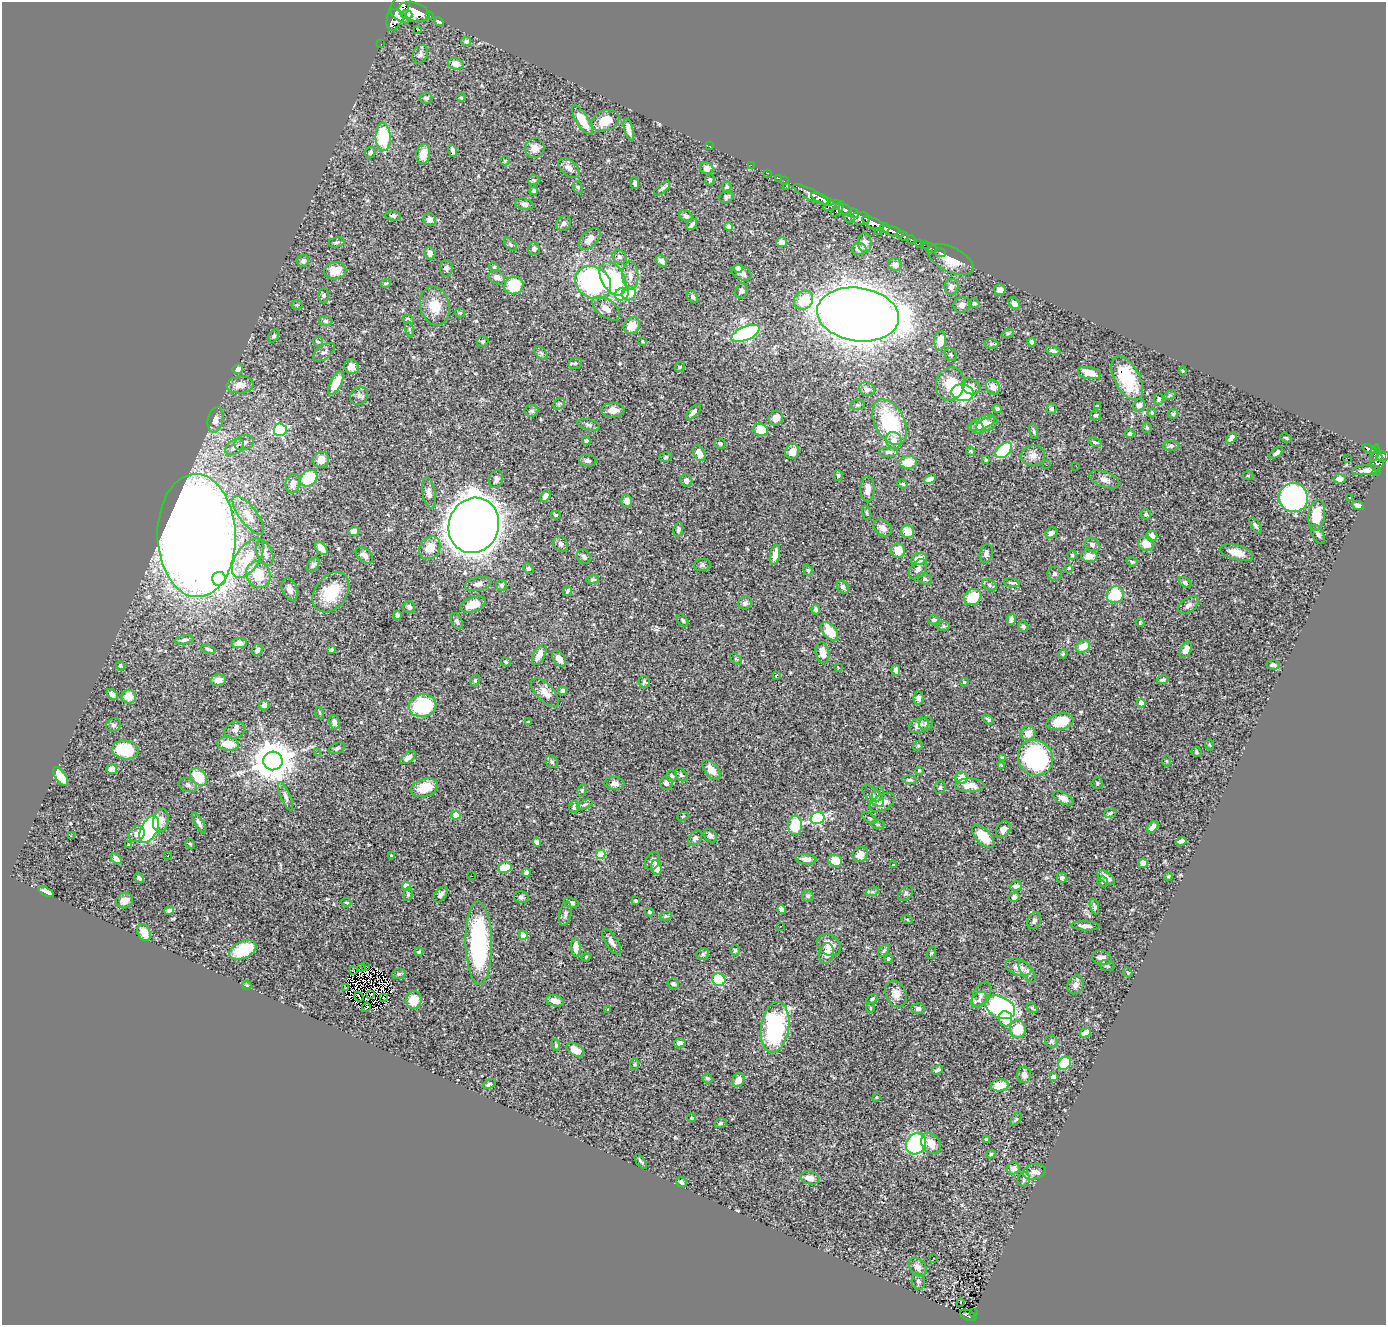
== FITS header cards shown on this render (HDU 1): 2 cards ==
NAXIS1  =                 1384
NAXIS2  =                 1323

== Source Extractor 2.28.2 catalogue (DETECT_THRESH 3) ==
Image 1384 x 1323 px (HDU 1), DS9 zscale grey, 1 PNG px = 1 image px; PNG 1388 x 1327 px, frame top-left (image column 1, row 1323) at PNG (2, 2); each listed source drawn as its Kron ellipse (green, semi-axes under 4 px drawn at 4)
Background 0.851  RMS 0.019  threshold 0.0556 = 3 sigma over >= 5 px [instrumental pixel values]
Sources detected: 537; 5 with non-positive FLUX_AUTO (blend fragments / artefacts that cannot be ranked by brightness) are neither listed nor drawn; of the other 532, the 500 brightest by FLUX_AUTO listed and drawn (32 fainter detections omitted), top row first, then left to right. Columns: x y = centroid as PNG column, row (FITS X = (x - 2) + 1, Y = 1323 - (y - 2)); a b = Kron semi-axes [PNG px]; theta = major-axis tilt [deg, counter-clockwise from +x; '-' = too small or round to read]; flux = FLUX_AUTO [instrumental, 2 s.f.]
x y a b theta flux
399 9 23 9 67 4100
414 12 16 9 -17 4100
407 14 6 4 -5 880
400 16 11 4 -34 1300
430 16 3 2 - 95
439 22 5 3 - 2
417 30 2 2 - 1.8
466 41 5 4 - 2.5
381 44 2 2 - 8.8
420 54 9 7 64 5.1
456 64 8 5 -17 12
461 97 5 3 - 1.2
426 98 6 5 - 3.2
582 120 17 6 -58 23
605 121 14 10 22 23
629 129 11 4 -76 6.9
383 137 14 7 -88 65
710 146 3 2 - 66
535 148 10 9 - 11
453 151 6 3 -72 3.8
370 152 6 5 - 2.7
423 154 10 7 82 17
505 161 5 4 - 1.5
751 165 2 2 - 11
569 168 12 7 -43 7.1
707 168 7 6 - 6.7
767 173 3 2 - 25
778 178 3 2 - 22
534 180 6 5 - 1.8
710 180 6 4 86 2.5
784 181 2 2 - 14
635 183 6 3 -84 3
786 186 3 2 - 70
578 187 6 4 -67 1.7
727 187 5 4 - 3.2
662 188 10 4 39 3.4
534 191 4 3 - 2.9
811 194 19 5 -27 1600
726 197 7 6 - 3.1
822 199 12 4 -23 1200
524 204 9 5 -14 3.8
832 206 9 5 19 330
837 209 9 3 53 530
845 210 7 5 -31 650
854 213 6 3 -35 370
393 216 8 5 -5 3.4
686 216 7 5 -33 3.8
849 218 6 3 -27 190
861 218 9 6 -7 1100
430 220 6 6 - 6.3
563 223 8 6 42 4.4
873 223 12 5 -27 2200
692 224 6 3 49 3.6
729 227 4 4 - 18
885 228 5 3 - 410
878 231 3 3 - 130
893 231 11 4 -19 1300
903 236 6 3 -31 340
590 239 13 7 47 10
911 240 4 3 - 150
336 242 8 5 10 2.5
781 242 5 5 - 7.7
865 243 10 6 -87 5.7
919 243 3 3 - 49
510 244 8 4 -46 2.3
924 245 2 2 - 9.7
930 248 7 3 -23 33
534 249 6 5 - 4.3
859 249 7 6 - 7.2
940 252 5 3 - 26
430 253 6 5 - 6
619 257 7 6 - 3.8
951 259 24 12 -27 24
303 261 6 6 - 3
661 261 6 5 - 4.8
895 265 7 6 - 6.6
494 267 5 4 - 1.4
446 268 8 6 -88 3.6
738 268 5 4 - 5.2
335 271 11 8 9 17
741 273 11 6 -26 6.5
630 276 14 8 -89 10
497 277 8 6 -27 7.1
613 279 18 11 -61 140
386 283 5 3 - 1.8
593 283 18 15 -29 220
514 285 10 8 25 54
951 287 8 7 - 7.1
1000 290 5 5 - 6.3
741 291 8 6 76 3.3
629 293 7 6 - 27
622 294 7 6 - 51
324 296 7 5 89 2.2
693 297 7 5 -57 3.1
804 300 10 9 - 30
974 303 5 4 - 2
1014 303 7 5 -50 6.3
297 305 5 5 - 1.7
962 305 8 8 - 6.2
435 306 19 14 -76 24
606 308 16 9 -37 11
460 313 5 4 - 1.5
858 314 41 26 -8 3200
408 319 6 4 -24 2.9
326 321 7 5 -1 2.5
632 326 9 7 52 20
409 330 8 4 -76 1.7
745 333 15 7 23 210
1008 333 6 4 18 1.8
274 336 7 5 54 2.5
483 341 6 5 - 2.3
643 341 3 3 - 1.5
940 341 10 6 84 17
318 342 5 4 - 1.5
1032 342 4 4 - 3.9
991 344 7 5 -6 2.4
1053 351 7 4 -18 3.2
324 352 12 6 37 5.1
541 353 8 5 -45 3.2
951 355 7 5 -56 2
575 363 7 5 12 2.6
352 367 7 7 - 9.3
680 367 6 4 46 1.5
238 369 5 4 - 4.9
1183 371 4 4 - 1.3
1090 373 12 6 -11 14
1127 378 24 12 -62 65
336 383 13 5 62 22
950 384 17 14 76 31
240 385 13 8 4 12
971 386 10 7 -25 7.3
993 387 8 6 -57 10
867 389 8 6 -18 6.7
963 393 11 8 -10 150
1170 395 6 4 30 1.6
359 396 9 8 - 4.3
1159 399 6 4 -86 2.2
559 404 6 5 - 2.3
857 405 7 5 12 2.3
1139 405 6 5 - 4.6
1097 406 4 3 - 2
997 409 5 4 - 2.9
1052 409 5 5 - 2.8
613 410 11 7 2 11
531 411 7 5 6 2.7
693 412 9 4 46 4.8
1152 413 4 4 - 1.5
1173 414 5 4 - 1.8
1095 415 5 5 - 2.3
776 418 7 7 - 8.2
215 420 13 7 79 10
890 422 24 14 -62 93
981 423 14 6 21 14
987 424 11 6 21 8.8
589 425 11 5 -14 3.3
978 428 7 5 -32 5.8
1147 428 5 4 - 1.8
280 430 6 6 - 150
761 430 7 6 - 35
1034 431 8 4 -77 2.1
1130 434 4 4 - 2.7
1231 438 6 4 50 5.7
1286 438 6 3 -25 1.6
894 440 8 7 - 10
586 441 4 4 - 3.2
1095 442 7 4 -22 2.4
244 443 10 7 19 6
720 443 5 5 - 2.8
1171 446 8 5 0 2.7
234 447 10 7 36 6.9
1369 449 7 3 -20 220
1004 450 9 6 42 85
792 451 8 7 - 9.9
971 451 4 3 - 1.2
888 452 10 5 0 4
699 453 8 5 -63 14
1276 453 8 4 37 3.6
1375 453 9 4 77 300
1033 456 12 10 8 8.5
1383 456 6 5 - 430
666 457 6 5 - 2.1
1348 458 4 2 - 1700
321 460 8 8 - 12
587 460 9 6 -10 4.5
986 460 4 3 - 1.8
908 462 8 6 -1 26
1377 462 9 7 -89 720
1046 465 3 2 - 2.5
1076 466 3 2 - 1.2
1366 470 14 5 6 6.6
1377 472 3 3 - 31
838 475 5 4 - 1.6
1248 476 5 3 - 1.3
309 478 9 7 39 61
496 479 9 7 75 6.3
930 479 6 4 26 5.7
1105 479 16 7 -20 7
1340 479 6 5 - 7.9
686 481 6 6 - 7
293 484 9 7 81 9.7
903 484 5 4 - 1.7
867 489 13 7 88 8
429 493 15 6 -80 6.5
546 496 6 4 55 5.9
1293 498 14 14 - 390
1349 498 3 2 - 1.8
627 501 6 5 - 6.4
1358 506 6 4 -25 5.2
867 513 7 3 -71 1.7
1146 514 5 5 - 2.5
248 515 23 8 -53 20
556 515 5 4 - 2
1317 515 15 8 82 33
474 525 28 25 69 4200
1256 525 9 4 -59 2.7
883 528 10 7 -38 7.8
678 530 7 4 77 3.4
354 531 5 4 - 8.2
908 532 6 6 - 20
1051 533 6 5 - 4.7
1318 534 10 5 -63 5
197 536 61 39 -89 2900
1152 536 6 5 - 11
561 544 8 7 - 4.3
1146 544 8 7 - 16
1092 545 7 6 - 3.5
321 548 8 5 -47 8.7
430 548 12 10 52 17
898 551 7 7 - 20
265 553 13 7 -68 7.1
986 553 9 6 78 4.1
1236 553 17 7 -15 18
364 555 10 6 -40 7.5
775 555 10 5 78 9
1072 555 4 4 - 1.6
1089 556 8 6 -4 12
584 557 8 6 -48 3.7
248 558 22 11 56 37
919 559 8 6 21 15
1132 562 6 4 -20 1.7
313 565 8 5 53 3.3
702 565 8 6 7 2.9
528 568 5 4 - 2.1
1069 568 4 4 - 1.3
918 569 11 7 51 4.9
808 570 6 4 -68 1.8
1054 574 7 7 - 3.1
258 575 13 12 - 37
219 579 7 7 - 250
593 579 6 4 17 1.8
925 579 7 5 -30 2.8
1185 582 7 4 -35 2.8
1012 583 8 3 -7 2.2
478 584 13 6 13 6.3
502 585 5 5 - 2.5
989 585 7 5 -29 2.8
843 587 7 5 -52 3.9
290 589 11 7 -66 6.9
567 591 5 3 - 2
331 592 22 16 53 47
1115 595 9 8 - 48
973 597 9 7 38 38
745 603 7 6 - 3.9
473 605 13 7 20 19
1188 605 11 7 37 5.9
409 607 6 6 - 3.5
816 609 5 4 - 3.6
397 615 4 3 - 3.7
1011 619 6 4 77 5
683 620 7 5 -52 2.2
934 620 6 4 0 2.7
457 621 9 5 -68 3.2
1140 622 4 3 - 1.5
944 626 6 5 - 1.9
1023 626 5 5 - 2.5
830 631 11 6 -50 35
184 640 10 4 9 3
239 643 8 5 6 6.7
1083 646 7 5 27 22
208 649 8 4 -14 2.8
257 650 6 5 - 3.6
331 650 4 3 - 2.5
1186 650 9 5 62 9.3
822 652 11 6 -78 12
1063 654 5 4 - 1.4
539 655 11 6 63 13
559 659 9 5 -52 7.8
736 659 7 4 -44 1.7
506 662 5 3 - 1.6
1273 665 7 4 -3 3.8
120 666 5 4 - 1.7
838 667 3 3 - 2.5
896 670 5 4 - 3.9
776 675 4 3 - 2.2
218 680 8 5 8 8.2
475 680 6 4 70 1.6
1163 680 5 4 - 2.6
644 682 6 5 - 2.6
964 682 4 3 - 1.7
562 691 4 4 - 4.4
545 692 18 8 -45 12
112 694 7 4 -40 6.8
129 696 7 7 - 14
918 698 7 5 -86 4.6
1141 703 4 4 - 18
264 705 5 5 - 3.8
423 706 14 11 10 84
320 713 6 4 -71 1.4
988 719 6 3 -38 2
334 722 7 5 -81 5.2
528 722 4 4 - 1.2
1060 722 14 8 14 40
926 724 7 6 - 3.2
113 725 8 6 31 3.6
919 725 10 7 24 9.3
235 730 10 8 24 5.1
1028 733 7 7 - 12
228 744 11 6 -8 21
1210 745 6 3 -70 1.4
918 746 5 4 - 1.4
337 748 8 5 24 2.6
125 750 13 9 -10 57
1196 752 5 5 - 1.8
318 753 4 3 - 1.3
408 757 9 5 36 6.8
1002 757 4 3 - 1.3
1035 758 18 17 - 170
273 761 9 9 - 4000
1167 761 6 4 -89 1.3
552 762 6 6 - 2.8
1001 765 4 3 - 1.8
112 769 5 5 - 12
711 770 11 6 -50 14
919 770 4 3 - 1.5
681 775 7 5 -46 2.6
672 776 5 5 - 2.6
61 777 10 5 -55 28
198 777 10 7 -47 31
962 778 6 6 - 14
909 780 7 4 -4 2.5
614 783 10 6 -7 6
666 783 7 6 - 3.9
1097 783 6 5 - 2
188 785 9 6 -24 3.8
970 785 15 7 0 12
940 787 6 5 - 2.5
424 788 14 9 16 28
582 790 6 4 80 1.7
878 794 8 5 58 2.7
285 796 15 5 -67 4.5
873 796 14 7 -45 4.8
1063 798 11 5 -27 7.6
882 803 14 7 25 12
585 805 8 4 22 2.7
574 807 6 5 - 4
1110 813 6 4 17 2.3
456 815 4 4 - 25
683 816 6 3 19 1.2
817 818 7 6 - 180
869 818 8 3 -33 1.9
161 820 12 7 77 9.2
199 823 12 4 -60 4.2
878 824 7 3 -9 1.8
795 825 10 7 86 41
1153 827 7 4 48 8.2
149 829 15 8 63 250
1003 829 9 6 58 6.7
137 834 9 7 47 7.6
71 836 3 2 - 16
710 836 8 5 -44 5.4
983 836 14 7 -45 28
695 838 8 5 50 3.5
1181 841 5 4 - 3.7
537 842 4 4 - 3.7
190 844 5 4 - 1.6
128 845 3 3 - 1.4
601 854 5 4 - 48
860 855 8 7 - 11
168 856 3 2 - 3.3
391 856 4 3 - 1.5
116 859 6 4 -43 6.9
806 859 10 5 -8 6.3
653 861 9 7 60 5.5
835 861 7 6 - 26
1143 863 5 5 - 8.3
894 865 4 3 - 2.3
505 868 7 5 12 28
656 868 7 5 -76 13
526 873 4 4 - 3.9
472 876 2 2 - 3.8
1168 876 4 3 - 1.4
139 878 5 4 - 3
1062 878 5 5 - 2.5
1106 878 10 5 -37 8.5
1103 882 5 5 - 1.9
406 886 4 4 - 30
1016 886 6 4 13 4.4
46 892 8 4 -24 12
872 892 6 4 17 2.7
906 893 9 5 45 2.7
408 894 7 4 82 1.8
441 895 9 5 54 4.6
808 896 6 5 - 2.9
521 897 7 6 - 3
1014 897 5 4 - 4.4
124 901 9 7 26 8.5
636 901 4 3 - 1.7
346 902 5 3 - 1.3
571 903 7 5 -18 3.7
1094 907 8 4 -73 2.5
781 909 5 4 - 3.4
169 910 5 4 - 2.9
649 912 4 3 - 1.4
565 914 12 6 79 4.5
666 916 6 4 9 1.9
907 919 6 3 -19 1.4
1034 921 9 6 67 2.8
780 926 3 2 - 2
1085 926 14 4 -3 6.2
144 932 9 6 -66 14
523 935 4 4 - 26
611 942 14 6 -56 6.7
479 943 41 13 -89 180
829 945 13 10 -36 13
576 947 9 4 -87 11
243 950 14 8 24 51
735 950 5 5 - 2.1
884 951 7 4 47 2.4
419 952 4 4 - 2.4
931 953 6 4 71 1.5
703 954 6 5 - 2.8
827 954 10 7 79 12
586 957 4 3 - 1.3
888 958 4 4 - 2.5
1102 958 10 7 -9 5.4
1107 966 7 5 -15 2.3
365 967 2 2 - 1.5
1019 967 13 8 -18 11
361 968 3 2 - 2.7
354 971 3 2 - 2.2
1027 972 12 6 -54 4.6
1128 972 5 4 - 1.4
399 974 7 5 14 2.4
719 980 7 6 - 75
673 984 6 5 - 3.5
247 985 4 4 - 1.3
1076 985 10 7 63 6.1
346 988 2 2 - 1.5
371 994 3 2 - 1.9
896 994 14 10 -66 10
981 994 13 7 59 7.5
359 997 5 2 - 2.5
383 998 3 2 - 2.6
872 999 6 3 35 1.5
414 1000 9 8 - 24
979 1000 9 6 46 4.7
555 1001 9 5 -16 9.6
366 1007 5 2 - 2.3
1000 1007 15 10 -26 250
871 1008 5 3 - 1.3
918 1008 7 5 -2 3.8
1032 1008 5 4 - 1.7
608 1009 3 2 - 1.4
1005 1019 7 6 - 19
775 1027 25 14 81 170
1018 1029 8 8 - 32
1085 1033 6 4 22 10
1051 1042 6 6 - 2.5
680 1043 6 4 16 6.7
556 1045 6 4 -83 2.3
575 1050 9 6 -32 14
1064 1063 7 6 - 54
635 1064 6 4 88 1.3
937 1070 6 3 29 2.3
1024 1075 8 6 -87 6
1053 1077 4 4 - 7.9
707 1078 5 4 - 2.3
738 1080 7 6 - 14
489 1084 7 4 23 3.1
1000 1085 9 6 8 18
876 1097 3 3 - 1.3
691 1118 4 4 - 2
1016 1119 8 4 54 1.6
721 1123 6 5 - 2.6
986 1139 4 3 - 2.4
931 1143 11 8 -51 15
916 1144 11 9 56 190
991 1154 5 4 - 2.2
641 1162 8 3 -51 2.2
1013 1168 6 6 - 5.9
1034 1172 11 7 15 7.4
810 1178 10 6 -15 10
1024 1179 7 6 - 3.6
681 1182 5 4 - 2.8
933 1258 3 2 - 3.4
918 1267 10 7 -48 8.1
918 1281 8 6 -80 3.2
960 1303 3 2 - 2.8
973 1312 2 2 - 9
968 1315 8 5 -25 160
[32 fainter detections neither listed nor drawn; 5 non-positive-flux detections neither listed nor drawn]